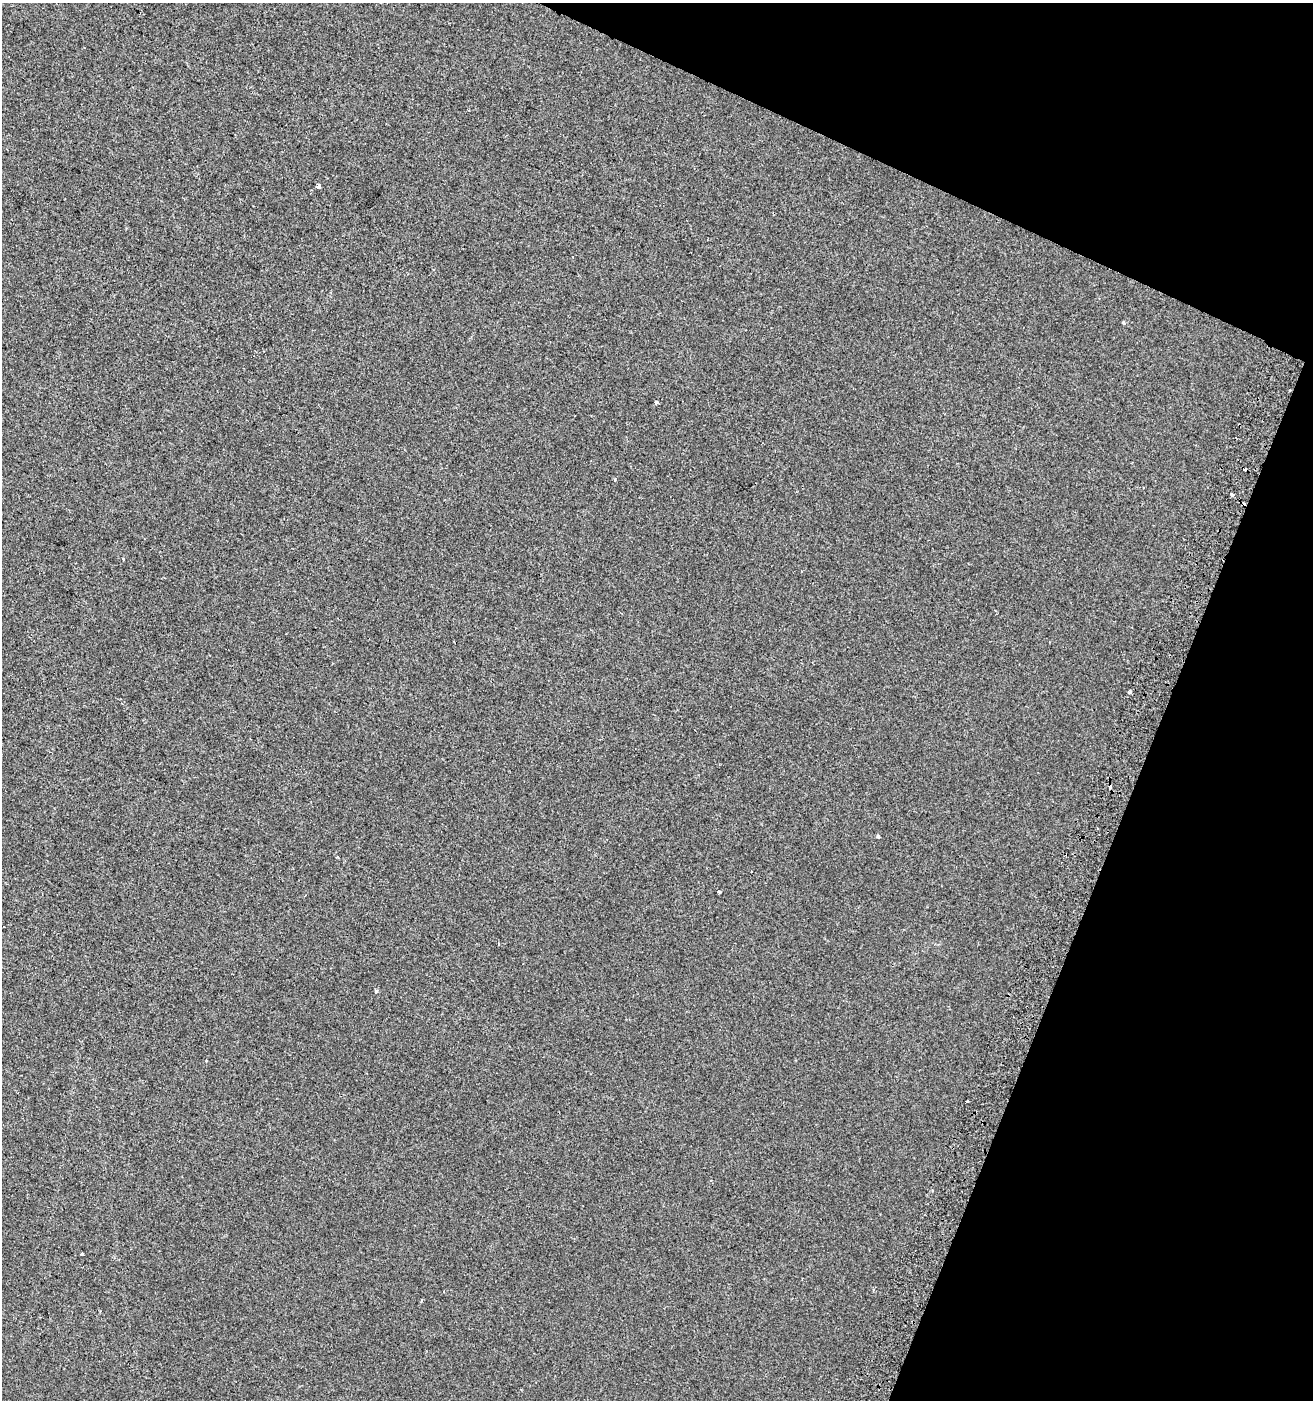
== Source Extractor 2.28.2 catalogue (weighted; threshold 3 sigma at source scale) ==
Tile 8 of 4 x 4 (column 4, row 2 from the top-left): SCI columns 4247-5557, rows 2816-4213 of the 5803 x 5637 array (HDU 1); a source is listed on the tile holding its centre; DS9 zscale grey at full resolution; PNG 1315 x 1402 px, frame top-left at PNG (2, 3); no overlay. Shown black and unused: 20% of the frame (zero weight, under 2 of 3 exposures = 2% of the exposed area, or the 3 px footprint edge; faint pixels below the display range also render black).
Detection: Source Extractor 2.28.2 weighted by HDU 2 'WHT'; one run over the whole footprint, this tile lists its part. Background -5.00e-04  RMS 0.0035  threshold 0.0157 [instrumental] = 3 sigma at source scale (4.5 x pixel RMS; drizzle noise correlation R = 1.50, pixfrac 1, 0.0396/0.0396 arcsec/px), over >= 5 px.
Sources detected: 19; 4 cosmic-ray / hot-pixel residue — not listed; the other 15 listed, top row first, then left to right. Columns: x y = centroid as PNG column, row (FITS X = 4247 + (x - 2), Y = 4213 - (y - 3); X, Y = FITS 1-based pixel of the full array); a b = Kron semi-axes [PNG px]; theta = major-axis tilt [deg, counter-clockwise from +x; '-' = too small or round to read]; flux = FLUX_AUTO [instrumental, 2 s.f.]
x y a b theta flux
318 186 4 3 - 6.5
1124 323 4 3 - 0.51
656 402 4 3 - 1.6
615 480 3 3 - 0.77
1232 494 4 3 - 4.3
123 559 4 3 - 0.41
1129 692 4 3 - 1.6
878 836 3 3 - 1
719 892 3 3 - 0.37
376 991 5 4 - 0.44
206 1061 3 2 - 0.23
967 1101 3 3 - 0.47
932 1191 3 3 - 0.35
82 1254 3 3 - 2
874 1289 3 3 - 0.71